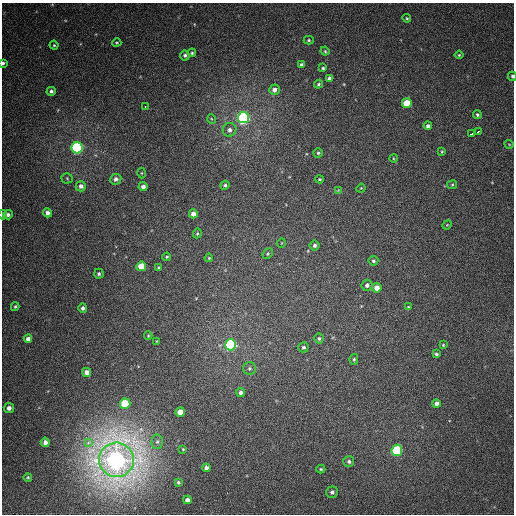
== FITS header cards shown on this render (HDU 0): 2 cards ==
NAXIS1  =                  512
NAXIS2  =                  512

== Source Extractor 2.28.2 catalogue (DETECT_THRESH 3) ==
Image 512 x 512 px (HDU 0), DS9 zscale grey, 1 PNG px = 1 image px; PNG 516 x 516 px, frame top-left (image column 1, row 512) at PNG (2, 3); each listed source drawn as its Kron ellipse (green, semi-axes under 4 px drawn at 4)
Background 378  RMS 9.3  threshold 27.8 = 3 sigma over >= 5 px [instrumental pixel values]
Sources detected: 89; all 89 listed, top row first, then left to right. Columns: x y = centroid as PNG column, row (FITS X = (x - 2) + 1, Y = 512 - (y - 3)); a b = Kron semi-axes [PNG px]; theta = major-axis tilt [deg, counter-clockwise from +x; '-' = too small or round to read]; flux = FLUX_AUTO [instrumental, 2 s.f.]
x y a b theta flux
407 18 4 4 - 750
309 40 5 4 - 750
117 43 5 4 - 710
54 45 4 4 - 820
325 51 4 4 - 790
192 53 4 4 - 890
185 55 5 5 - 1300
459 55 4 4 - 690
3 63 3 3 - 1100
301 65 4 3 - 1200
323 68 4 3 - 950
512 76 5 3 - 1000
329 78 4 3 - 1700
318 84 4 3 - 870
274 90 5 5 - 3300
51 91 4 4 - 1500
407 103 5 5 - 15000
145 106 3 2 - 4900
477 115 4 4 - 1200
243 118 5 5 - 180000
212 119 5 3 - 560
428 126 4 4 - 1900
229 130 7 6 - 2700
478 131 4 3 - 12000
472 134 4 3 - 8000
509 144 4 3 - 480
77 148 5 5 - 120000
442 152 4 3 - 680
318 153 5 4 - 950
393 158 4 3 - 520
142 173 5 3 - 570
67 178 5 5 - 870
116 179 6 5 - 2100
320 179 4 3 - 710
225 185 4 4 - 1200
452 185 5 4 - 690
81 186 5 5 - 2500
143 187 4 4 - 2500
361 188 5 3 - 530
338 190 4 4 - 480
47 213 5 4 - 2400
193 214 4 4 - 3600
3 215 5 3 - 1800
8 215 4 4 - 1500
447 225 5 4 - 570
197 233 5 4 - 770
281 243 5 3 - 430
315 245 5 5 - 1700
268 254 6 4 48 910
167 257 4 3 - 710
209 258 4 3 - 670
373 261 5 4 - 1000
141 266 5 4 - 11000
159 268 4 4 - 980
99 274 5 4 - 1200
367 285 5 5 - 2000
377 288 5 4 - 5500
15 307 4 3 - 840
408 307 4 3 - 640
83 308 4 4 - 1700
148 336 4 4 - 630
319 338 5 4 - 1100
28 339 4 4 - 2800
156 341 4 2 - 450
230 345 5 5 - 110000
443 345 3 2 - 550
303 347 5 5 - 1100
436 354 3 3 - 1100
354 359 5 4 - 910
249 368 6 6 - 1300
87 372 4 4 - 4400
241 393 4 4 - 2200
436 403 4 4 - 2200
125 404 5 5 - 30000
9 408 5 5 - 3200
180 412 4 4 - 6800
45 442 5 4 - 2700
88 442 4 3 - 3600
157 442 7 5 89 1400
183 449 3 2 - 520
397 450 5 5 - 57000
117 460 17 17 - 720000
349 462 5 5 - 1500
206 468 4 4 - 2200
321 469 4 4 - 790
28 477 4 4 - 850
178 482 3 3 - 950
332 492 6 5 - 1800
187 500 4 4 - 2700
At the frame edge (FLAGS 8, measured only in part): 3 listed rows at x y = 3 63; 512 76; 3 215